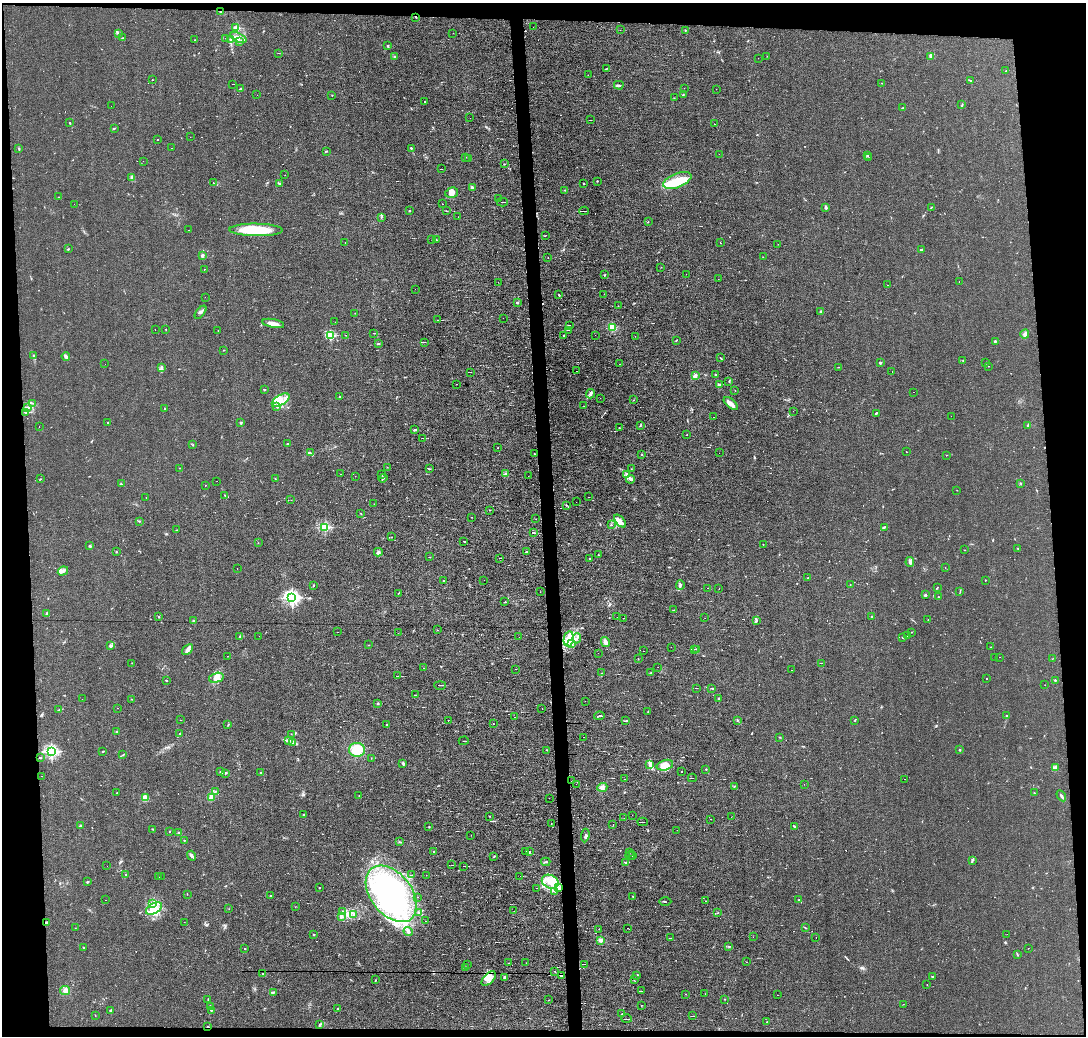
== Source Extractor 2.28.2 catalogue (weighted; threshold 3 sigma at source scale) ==
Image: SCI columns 1-4334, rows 84-4216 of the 4334 x 4301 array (HDU 1 of 3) = the unmasked area's bounding box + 8 px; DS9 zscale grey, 4 x 4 block average (1 PNG px = mean of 4 x 4 image px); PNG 1088 x 1038 px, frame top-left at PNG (2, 3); each listed source drawn as its Kron ellipse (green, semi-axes under 4 px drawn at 4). Shown black and unused: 9% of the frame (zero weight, under 2 of 3 exposures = <1% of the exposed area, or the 3 px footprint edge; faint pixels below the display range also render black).
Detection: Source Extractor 2.28.2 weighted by HDU 2 'WHT'. Background 0.0437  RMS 0.0066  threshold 0.0296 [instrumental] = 3 sigma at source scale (4.5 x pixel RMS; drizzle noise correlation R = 1.50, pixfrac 1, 0.05/0.05 arcsec/px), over >= 5 px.
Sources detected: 729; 1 too faint to see at this stretch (4 x 4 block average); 10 inside a brighter object's white glare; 74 cosmic-ray / hot-pixel residue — neither listed nor drawn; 11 coinciding with a brighter row at this scale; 45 inside a brighter listed object's ellipse — not listed separately; of the other 588, all 500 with FLUX_AUTO >= 0.842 (the completeness limit of this list) listed and drawn (88 fainter detections not listed), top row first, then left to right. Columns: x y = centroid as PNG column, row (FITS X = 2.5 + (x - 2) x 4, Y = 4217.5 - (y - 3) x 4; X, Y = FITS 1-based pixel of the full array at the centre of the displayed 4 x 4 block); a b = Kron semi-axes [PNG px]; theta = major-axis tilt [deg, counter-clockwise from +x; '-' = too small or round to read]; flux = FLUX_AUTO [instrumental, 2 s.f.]
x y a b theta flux
221 11 2 2 - 3.9
416 17 2 2 - 1.7
533 27 2 2 - 1.5
236 28 2 2 - 120
620 30 2 2 - 0.97
685 30 2 2 - 1.8
118 33 3 2 - 2.7
453 33 2 2 - 0.93
122 38 3 2 - 1.7
226 38 2 2 - 0.94
238 38 9 3 -23 17
231 39 4 3 - 7.2
195 40 2 2 - 1.3
239 42 2 2 - 2.3
387 46 2 2 - 4.9
278 53 4 2 - 1.4
394 56 2 2 - 3.6
767 56 2 2 - 1.1
931 56 3 2 - 4.4
758 58 2 2 - 2.5
606 69 3 2 - 2.3
1006 71 2 2 - 2.6
588 75 2 2 - 0.94
152 80 2 2 - 2.6
970 80 2 2 - 2
882 83 2 2 - 1
233 84 2 2 - 1.3
619 85 5 2 - 6.4
684 88 2 2 - 5
240 89 3 2 - 3.8
716 89 2 2 - 1.3
257 95 2 2 - 1.2
332 95 2 2 - 2.1
683 95 2 2 - 1.8
674 98 2 2 - 0.92
424 101 2 2 - 2.4
962 105 4 2 - 2.6
111 106 2 2 - 1.1
902 108 2 2 - 2.2
470 118 2 2 - 1.1
591 120 2 2 - 1
70 123 2 2 - 2.9
714 124 2 2 - 1.1
114 128 3 2 - 2.5
190 137 2 2 - 1
157 140 2 2 - 1.5
171 148 2 2 - 1.1
411 148 2 2 - 9.6
19 149 3 2 - 3.1
326 151 3 2 - 2.1
719 154 2 2 - 1.1
867 155 3 2 - 3.6
466 157 2 2 - 2.6
468 158 2 2 - 1
869 158 2 2 - 1.6
143 161 2 2 - 1
504 164 2 2 - 4.9
441 169 2 2 - 0.98
285 175 2 2 - 0.95
132 178 3 2 - 4.6
677 180 15 7 22 79
597 181 2 2 - 2.2
214 182 2 2 - 1.8
279 184 3 2 - 3.2
584 184 2 2 - 3.2
472 187 3 2 - 5.1
565 190 3 2 - 2
452 193 6 5 - 23
58 197 2 2 - 1.1
499 198 2 2 - 1.7
502 202 5 2 - 2.9
74 204 2 2 - 1.8
442 204 2 2 - 1.4
826 207 4 2 - 6.7
931 207 3 2 - 2.4
409 211 2 2 - 2
446 211 2 2 - 1.3
584 211 5 2 - 4.6
381 217 2 2 - 2
458 217 2 2 - 1.8
648 222 2 2 - 1.2
189 230 2 2 - 2.5
256 230 27 6 -1 170
545 236 2 2 - 1.1
432 240 2 2 - 4.3
436 240 2 2 - 2.5
345 242 2 2 - 0.92
720 243 2 2 - 0.91
778 244 2 2 - 0.86
68 249 3 2 - 2.4
921 249 2 2 - 16
202 256 3 3 - 5.5
763 257 2 2 - 1.2
548 258 2 2 - 1.5
661 267 2 2 - 1
204 269 2 2 - 1.1
686 274 2 2 - 0.99
604 275 3 2 - 2.7
718 279 2 2 - 1.4
959 281 2 2 - 4
498 282 2 2 - 1.4
888 285 2 2 - 1.3
415 289 2 2 - 1.8
604 294 2 2 - 1.6
559 295 2 2 - 1.8
205 297 2 2 - 1
517 302 3 2 - 4
618 306 2 2 - 0.95
821 311 2 2 - 4.4
201 312 7 2 50 8.4
355 313 2 2 - 1.2
503 318 2 2 - 0.85
438 320 3 2 - 2.3
335 322 2 2 - 0.94
273 323 11 4 -11 25
569 325 3 2 - 1.8
612 328 4 3 - 46
166 329 2 2 - 2.9
155 330 2 2 - 2.6
568 330 4 2 - 2.5
218 331 2 2 - 1.3
373 333 2 2 - 1.7
1025 334 4 3 - 11
330 335 2 2 - 190
346 335 2 2 - 13
595 335 2 2 - 1
563 336 2 2 - 4.6
635 336 2 2 - 0.89
676 340 3 2 - 1.8
995 341 2 2 - 3.2
424 342 3 2 - 1.8
378 344 3 2 - 3.2
224 350 2 2 - 2.1
33 355 3 2 - 2.1
66 356 4 2 - 11
720 358 2 2 - 2.9
963 360 2 2 - 1.1
880 363 2 2 - 23
986 363 2 2 - 1.3
105 364 2 2 - 1.5
619 364 2 2 - 10
989 366 2 2 - 1.6
162 367 3 2 - 4.5
839 367 2 2 - 1.2
576 371 2 2 - 5.3
892 371 2 2 - 1.2
470 372 3 2 - 1.4
716 375 2 2 - 5
695 376 4 3 - 12
729 381 2 2 - 2.2
456 384 2 2 - 1.2
720 385 3 2 - 3.8
264 389 2 2 - 1.5
735 391 2 2 - 2.2
913 392 2 2 - 2.3
591 394 5 4 - 8.9
339 397 2 2 - 9.8
600 398 2 2 - 1
281 400 10 5 30 35
634 400 2 2 - 1.2
32 403 2 2 - 1.4
731 404 8 4 -40 22
584 406 2 2 - 0.84
27 407 2 2 - 2.5
277 407 2 2 - 2.1
165 408 2 2 - 3.7
793 411 2 2 - 1.4
26 412 2 2 - 1.8
876 413 3 2 - 3.2
951 416 2 2 - 1.1
713 417 2 2 - 1.1
108 422 2 2 - 5.6
241 423 2 2 - 19
1028 425 3 2 - 2.5
39 426 2 2 - 1.4
640 426 2 2 - 1.3
619 428 2 2 - 1.5
415 430 4 2 - 5.8
686 435 2 2 - 5.6
422 438 3 2 - 1
288 444 2 2 - 9.5
193 445 2 2 - 1.3
498 448 2 2 - 1.1
906 452 2 2 - 1.6
310 453 2 2 - 1.7
719 453 2 2 - 1.1
534 454 2 2 - 1.5
642 455 2 2 - 2.8
946 455 2 2 - 1.3
387 467 2 2 - 1
180 468 2 2 - 1.1
430 469 3 2 - 1.5
631 469 2 2 - 0.87
341 474 2 2 - 3.8
381 474 2 2 - 2.8
505 474 3 3 - 6.1
627 475 3 2 - 4.6
355 476 2 2 - 0.86
528 476 2 2 - 1.7
275 478 2 2 - 2.5
383 478 4 2 - 4.8
40 479 2 2 - 1.2
630 479 4 2 - 8.1
217 481 2 2 - 2.5
1021 483 4 2 - 2.2
121 484 2 2 - 1.9
205 485 2 2 - 1.2
957 490 2 2 - 0.92
225 495 2 2 - 1.7
146 497 2 2 - 1.9
589 497 2 2 - 2.9
291 500 2 2 - 3.4
576 502 2 2 - 0.87
374 504 2 2 - 0.96
566 505 2 2 - 1.2
489 510 2 2 - 1.1
360 513 3 2 - 1.5
472 517 2 2 - 1.7
536 519 2 2 - 1.8
139 521 2 2 - 1.9
620 521 7 4 -49 27
611 525 2 2 - 2.6
325 527 2 2 - 380
884 527 3 2 - 5.5
176 530 2 2 - 1.9
533 533 3 2 - 5.6
392 537 2 2 - 0.95
464 541 2 2 - 51
258 543 2 2 - 1.2
763 544 2 2 - 3.1
90 546 3 2 - 4.5
1017 548 2 2 - 1.8
965 550 2 2 - 1.2
116 551 2 2 - 2.2
378 552 4 3 - 7.7
526 552 4 2 - 3.1
598 555 2 2 - 2.3
429 557 3 2 - 1.1
500 558 3 2 - 1.1
590 558 2 2 - 2.7
910 562 5 3 - 9.6
945 567 2 2 - 1.1
237 568 2 2 - 4.2
63 571 5 4 - 12
808 578 2 2 - 2.4
444 580 2 2 - 1.4
484 580 2 2 - 1.4
986 580 2 2 - 2
680 585 5 2 - 8.8
850 585 2 2 - 1.1
313 586 3 2 - 2.1
707 588 2 2 - 2.7
719 588 2 2 - 0.86
937 588 4 2 - 1.7
960 591 2 2 - 1.8
540 592 2 2 - 6.5
398 593 2 2 - 1.4
925 595 2 2 - 22
939 597 3 2 - 2.1
292 598 2 2 - 1100
505 602 2 2 - 2.9
674 610 2 2 - 1.6
47 613 2 2 - 22
872 616 2 2 - 10
159 617 2 2 - 2.4
617 617 2 2 - 1.6
623 618 2 2 - 1.1
705 618 2 2 - 0.86
756 620 4 2 - 6
928 620 2 2 - 2.3
194 621 2 2 - 9.7
437 630 2 2 - 1.5
337 632 2 2 - 1.5
911 632 2 2 - 1.4
398 633 2 2 - 1.4
259 636 2 2 - 1.4
907 636 2 2 - 0.92
239 637 3 2 - 2.9
519 637 2 2 - 4
577 638 5 2 - 8.7
903 638 3 2 - 2.1
569 639 8 5 79 31
605 642 5 3 - 14
572 644 4 2 - 9.1
368 645 2 2 - 1.4
110 646 2 2 - 12
671 647 2 2 - 0.87
991 647 2 2 - 1.3
188 649 6 3 42 10
694 649 3 2 - 2.1
697 649 2 2 - 3.6
643 651 2 2 - 1.6
598 653 2 2 - 1.9
227 656 2 2 - 1.4
994 657 2 2 - 1.3
999 657 2 2 - 6.3
638 659 2 2 - 1.6
1052 659 2 2 - 1
132 663 2 2 - 1.5
821 663 2 2 - 0.98
658 667 2 2 - 1.2
423 668 2 2 - 3.2
516 669 2 2 - 1
791 670 2 2 - 1.1
602 673 3 2 - 1.2
651 673 3 2 - 1.5
398 676 2 2 - 3.7
216 678 7 4 14 27
987 678 2 2 - 1.4
1055 680 2 2 - 9
166 681 2 2 - 2.7
440 685 6 2 0 5.8
1045 685 2 2 - 1.2
697 688 2 2 - 1.4
711 688 2 2 - 1.5
415 695 2 2 - 1.1
719 698 3 2 - 2
82 699 2 2 - 1.1
132 699 3 2 - 1.9
585 701 2 2 - 2
377 703 3 2 - 2.9
118 708 2 2 - 5
59 709 3 2 - 2.2
542 709 2 2 - 2.4
648 712 2 2 - 1.2
599 716 5 2 - 6.1
1007 716 2 2 - 1.9
514 717 2 2 - 1
181 720 2 2 - 0.86
448 720 2 2 - 2.9
738 720 2 2 - 2.5
855 720 3 2 - 1.6
626 721 4 2 - 3.3
386 724 2 2 - 2.9
493 724 2 2 - 1.1
228 725 2 2 - 2.4
117 732 2 2 - 15
180 733 2 2 - 2
291 734 2 2 - 1.2
583 737 2 2 - 1.7
780 737 2 2 - 1.9
288 741 2 2 - 2
464 741 5 2 - 2.9
293 743 3 2 - 5.6
357 750 8 7 - 77
547 750 2 2 - 1.9
960 750 2 2 - 13
51 751 2 2 - 610
103 751 3 2 - 1.8
123 755 2 2 - 1.6
40 758 3 2 - 1.9
371 758 2 2 - 1
403 763 4 2 - 5.1
649 765 2 2 - 1.6
665 765 8 5 15 32
1056 767 4 2 - 6.7
706 769 2 2 - 2.6
220 772 3 2 - 4.7
682 772 2 2 - 4.2
225 773 3 2 - 3.6
260 773 2 2 - 2.3
42 776 2 2 - 4.9
692 778 4 2 - 1.8
625 779 2 2 - 0.84
905 779 2 2 - 1.7
572 781 2 2 - 2.8
576 784 2 2 - 1.3
804 784 2 2 - 0.86
734 786 2 2 - 2.1
602 787 5 3 - 12
215 791 2 2 - 1.5
117 793 2 2 - 1.8
1034 793 2 2 - 1.2
359 796 2 2 - 0.94
1061 796 6 2 -57 5.9
145 797 4 4 - 11
211 797 4 2 - 8.3
549 798 2 2 - 2.3
304 814 2 2 - 1.8
632 815 2 2 - 3.5
489 816 2 2 - 1.3
731 817 2 2 - 1.6
624 818 2 2 - 2.3
711 819 2 2 - 1.4
643 822 5 2 - 4.6
551 823 2 2 - 1.2
80 825 2 2 - 7.5
613 825 2 2 - 1
429 827 2 2 - 1.8
795 827 2 2 - 1.6
152 829 2 2 - 2.5
677 830 2 2 - 1.6
169 831 3 2 - 1.4
179 833 2 2 - 4.3
471 835 2 2 - 0.9
585 835 7 2 84 6.7
184 840 2 2 - 1.6
399 842 2 2 - 1.3
434 851 2 2 - 2.5
526 851 2 2 - 1.3
529 852 2 2 - 14
629 852 2 2 - 1.3
630 855 4 2 - 3.9
633 855 2 2 - 4.7
192 856 5 2 - 6.2
494 856 2 2 - 1.8
973 860 3 2 - 3.2
546 862 4 2 - 5.5
626 863 3 2 - 3.6
451 865 2 2 - 1.2
107 866 2 2 - 1.4
464 866 2 2 - 1.1
126 874 2 2 - 1.6
411 875 2 2 - 0.89
426 875 2 2 - 1.5
520 876 2 2 - 1.1
159 877 2 2 - 2.1
161 877 2 2 - 1.9
87 882 2 2 - 14
550 882 9 6 -24 44
558 887 3 2 - 5.7
320 888 2 2 - 1.1
537 888 2 2 - 1.6
555 891 4 2 - 3.2
187 894 2 2 - 0.87
391 894 32 20 -52 420
270 896 2 2 - 6.3
633 896 2 2 - 2.1
418 897 2 2 - 1.9
106 900 2 2 - 1.8
799 900 2 2 - 1.8
705 901 2 2 - 4.4
665 902 6 2 0 2.5
153 903 3 2 - 4.1
295 907 2 2 - 2.6
154 908 9 5 29 40
229 909 2 2 - 0.96
514 911 2 2 - 1.5
342 912 3 2 - 2.7
419 913 2 2 - 3
718 913 2 2 - 1.7
354 914 3 2 - 4.6
341 917 3 3 - 5.6
426 921 3 2 - 1.6
184 922 2 2 - 1.1
46 923 3 2 - 3.2
75 928 2 2 - 1.1
627 928 2 2 - 1.1
805 928 2 2 - 2.3
599 929 2 2 - 6.1
408 931 5 2 - 10
1007 934 2 2 - 1.2
314 935 2 2 - 3
753 937 2 2 - 5.4
671 938 2 2 - 1.1
816 938 2 2 - 5.8
601 940 2 2 - 97
729 946 2 2 - 1.3
83 947 2 2 - 2.3
245 948 2 2 - 4.1
1028 948 2 2 - 1
1017 954 4 2 - 2.6
746 962 2 2 - 0.9
509 963 2 2 - 1.8
526 963 2 2 - 2.2
467 964 2 2 - 1.4
585 964 4 2 - 1.9
465 967 2 2 - 3
555 971 2 2 - 1.2
262 974 2 2 - 2.5
637 975 2 2 - 2.9
561 976 2 2 - 8.1
933 976 2 2 - 1.7
505 977 3 3 - 17
489 979 9 5 46 24
634 979 2 2 - 1.6
375 980 3 2 - 1.1
927 985 2 2 - 0.93
65 991 5 4 - 17
642 991 2 2 - 1.5
273 992 2 2 - 2.7
685 994 2 2 - 7.3
705 994 2 2 - 0.89
777 995 2 2 - 1.6
208 999 2 2 - 1.9
724 999 2 2 - 1.1
549 1000 2 2 - 1.1
903 1004 2 2 - 1.1
641 1005 2 2 - 1.7
210 1006 2 2 - 2.9
337 1008 3 2 - 1.9
111 1010 2 2 - 3.1
211 1011 2 2 - 2
622 1014 2 2 - 2.4
95 1015 2 2 - 1.2
693 1016 3 2 - 2
627 1019 5 2 - 2.3
767 1022 2 2 - 0.95
320 1025 3 2 - 4.2
208 1027 2 2 - 6.8
Overlapping masked pixels (flux is a lower limit): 5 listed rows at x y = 221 11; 416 17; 46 923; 561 976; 208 1027
Diffuse or blended objects may show on this block-average render without a row.